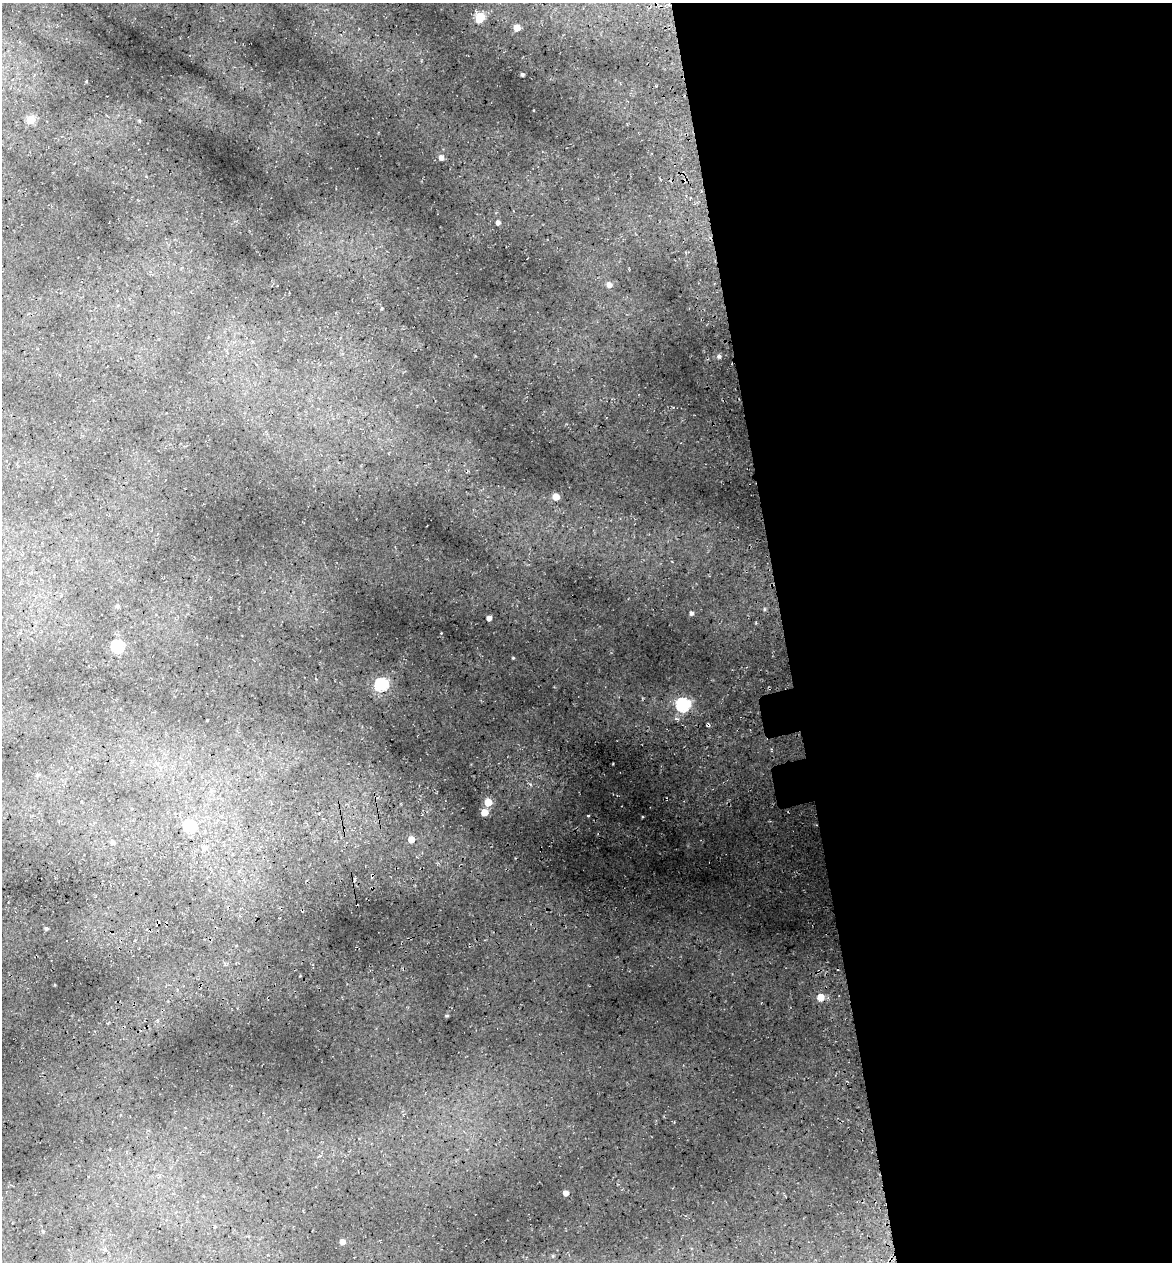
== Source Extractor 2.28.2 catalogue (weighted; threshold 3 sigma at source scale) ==
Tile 8 of 4 x 4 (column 4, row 2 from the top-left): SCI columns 3656-4825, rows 2597-3856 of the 4922 x 5194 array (HDU 1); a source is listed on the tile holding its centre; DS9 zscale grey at full resolution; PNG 1174 x 1264 px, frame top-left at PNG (2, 3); no overlay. Shown black and unused: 33% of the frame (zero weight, under 3 of 5 exposures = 5% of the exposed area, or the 3 px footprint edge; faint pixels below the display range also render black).
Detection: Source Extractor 2.28.2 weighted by HDU 2 'WHT'; one run over the whole footprint, this tile lists its part. Background 0.16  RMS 0.0083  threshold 0.0373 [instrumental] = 3 sigma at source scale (4.5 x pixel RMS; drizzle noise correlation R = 1.50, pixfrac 1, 0.0396/0.0396 arcsec/px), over >= 5 px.
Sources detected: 35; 3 cosmic-ray / hot-pixel residue — not listed; the other 32 listed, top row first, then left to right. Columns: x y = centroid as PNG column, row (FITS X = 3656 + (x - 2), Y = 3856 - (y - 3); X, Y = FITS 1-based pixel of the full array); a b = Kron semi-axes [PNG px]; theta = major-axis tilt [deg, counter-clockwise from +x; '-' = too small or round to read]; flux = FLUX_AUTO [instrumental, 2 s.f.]
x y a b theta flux
480 17 7 5 65 29
517 28 5 5 - 9.3
522 74 3 3 - 1.4
31 119 5 5 - 26
441 157 5 5 - 3.1
498 222 4 4 - 2.5
609 285 6 5 - 3.9
719 356 5 5 - 1.5
556 497 5 5 - 10
118 606 5 4 - 1
691 613 4 4 - 1.9
489 618 4 4 - 3.5
117 646 6 6 - 58
513 658 5 3 - 0.63
381 685 6 6 - 80
683 704 6 6 - 97
207 720 3 2 - 0.65
37 775 6 3 31 1
488 802 5 5 - 17
484 812 5 5 - 12
588 816 3 2 - 0.84
190 826 6 5 - 54
411 839 5 5 - 9.1
113 842 5 5 - 1.6
204 848 7 6 - 3.3
372 876 5 3 - 2.6
46 928 4 3 - 1.3
820 997 5 5 - 14
566 1193 4 4 - 5
214 1227 4 3 - 0.71
342 1242 4 4 - 4.5
553 1256 5 3 - 0.71
Overlapping masked pixels (flux is a lower limit): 2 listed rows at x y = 372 876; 820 997